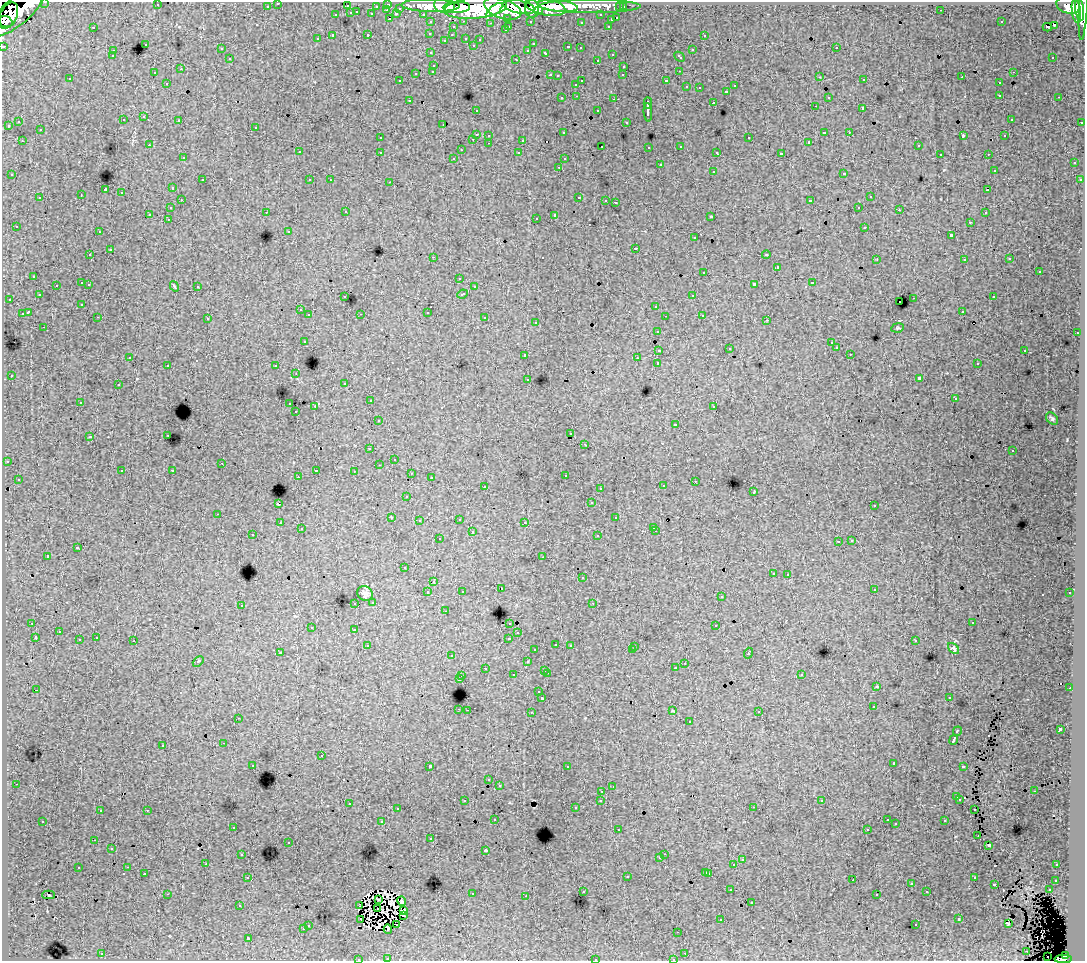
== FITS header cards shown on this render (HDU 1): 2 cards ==
NAXIS1  =                 1083
NAXIS2  =                  959

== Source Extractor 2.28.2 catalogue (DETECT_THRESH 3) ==
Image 1083 x 959 px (HDU 1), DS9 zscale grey, 1 PNG px = 1 image px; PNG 1087 x 963 px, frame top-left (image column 1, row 959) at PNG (2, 2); each listed source drawn as its Kron ellipse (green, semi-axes under 4 px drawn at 4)
Background 78.8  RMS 0.77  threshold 2.3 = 3 sigma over >= 5 px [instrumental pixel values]
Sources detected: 513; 2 with non-positive FLUX_AUTO (blend fragments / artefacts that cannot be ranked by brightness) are neither listed nor drawn; of the other 511, the 500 brightest by FLUX_AUTO listed and drawn (11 fainter detections omitted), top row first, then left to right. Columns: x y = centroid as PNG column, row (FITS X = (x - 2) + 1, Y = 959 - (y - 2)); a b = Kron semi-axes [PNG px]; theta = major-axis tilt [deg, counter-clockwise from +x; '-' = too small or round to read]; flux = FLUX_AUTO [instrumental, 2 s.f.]
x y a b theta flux
45 2 3 2 - 2500
278 3 3 3 - 1800
388 4 3 3 - 3600
157 5 3 2 - 180
445 5 10 7 -8 150000
590 5 51 7 0 120000
1068 5 12 8 -15 82000
267 6 3 3 - 1500
347 6 3 3 - 890
376 6 3 2 - 840
431 6 29 6 -1 200000
558 6 20 5 -6 160000
1083 6 34 4 87 140000
457 7 13 5 2 190000
519 7 16 6 -12 230000
545 7 20 8 -12 240000
620 7 3 3 - 1200
623 7 3 3 - 1600
400 8 3 3 - 960
475 8 31 10 6 610000
503 9 19 9 -18 480000
532 9 9 7 -87 160000
1080 9 12 3 -83 130000
387 10 3 2 - 230
494 10 10 3 38 94000
941 10 3 2 - 88
17 11 35 13 41 320000
538 11 4 3 - 62000
1076 11 12 4 -83 150000
357 12 3 3 - 370
351 13 3 3 - 660
372 14 3 3 - 940
396 14 4 3 - 630
423 14 3 2 - 1400
336 15 3 3 - 450
601 15 3 3 - 1400
8 16 14 8 64 190000
508 18 3 3 - 1000
617 18 3 3 - 670
390 19 3 2 - 530
611 20 3 3 - 240
464 21 3 2 - 320
530 21 3 3 - 1100
6 22 7 5 -23 96000
431 22 3 3 - 2000
581 22 3 3 - 110
1001 22 2 2 - 34
490 23 3 2 - 51
1054 25 3 2 - 38
509 26 3 2 - 250
608 26 3 3 - 410
93 27 3 2 - 500
453 27 3 3 - 470
1047 27 5 2 - 60
505 30 3 3 - 280
430 33 3 3 - 170
368 34 3 3 - 350
452 35 3 2 - 140
704 35 3 3 - 270
333 36 3 3 - 1400
466 38 3 3 - 450
317 39 3 3 - 150
444 40 3 2 - 52
480 40 3 3 - 230
145 44 3 3 - 340
533 44 3 3 - 160
473 45 3 3 - 130
3 46 3 3 - 3500
568 47 4 3 - 570
580 48 3 2 - 160
836 48 3 2 - 310
221 49 3 3 - 210
528 50 3 3 - 230
692 50 3 3 - 430
113 51 3 3 - 300
431 53 3 3 - 270
546 53 4 3 - 530
612 54 3 3 - 350
112 56 3 3 - 100
680 57 6 3 -44 370
1053 57 3 2 - 110
230 59 3 3 - 270
516 59 3 2 - 270
597 60 3 3 - 250
434 65 3 3 - 350
624 66 3 3 - 260
181 69 2 2 - 32
433 71 3 3 - 250
679 71 2 2 - 39
1013 72 3 2 - 290
154 73 3 3 - 170
416 73 3 3 - 520
550 75 3 2 - 360
623 75 3 2 - 85
558 76 3 3 - 160
820 77 3 2 - 160
962 77 3 3 - 71
70 79 3 3 - 190
864 80 3 2 - 220
400 81 3 2 - 130
582 81 3 2 - 480
666 81 3 3 - 1000
167 83 3 3 - 240
999 83 3 3 - 270
576 84 3 3 - 310
734 86 3 3 - 230
686 87 3 3 - 340
699 88 3 2 - 60
726 91 3 3 - 350
1000 95 3 3 - 270
577 96 3 2 - 210
828 97 3 3 - 270
1059 97 3 2 - 230
562 98 3 3 - 260
614 99 3 2 - 340
409 100 3 3 - 260
648 103 6 3 87 2200
714 103 3 3 - 820
815 106 3 2 - 72
863 108 4 3 - 1100
476 110 3 3 - 150
598 111 3 3 - 420
648 112 9 3 -86 2400
144 117 3 3 - 240
1011 119 3 3 - 240
123 120 3 3 - 220
179 120 3 2 - 280
19 122 3 3 - 170
626 122 3 3 - 110
1082 122 3 3 - 600
443 125 2 2 - 55
8 126 3 2 - 40
256 127 3 3 - 250
40 130 3 3 - 300
824 132 3 3 - 880
849 132 3 2 - 200
563 133 3 3 - 200
476 134 3 3 - 750
489 135 3 3 - 160
963 136 4 2 - 480
1005 136 3 3 - 210
380 138 3 3 - 210
749 138 3 3 - 480
473 139 3 3 - 370
523 140 3 3 - 870
22 141 3 2 - 250
809 142 3 3 - 64
489 143 3 2 - 240
149 145 3 2 - 180
602 146 3 3 - 150
681 146 3 3 - 230
918 146 3 3 - 240
649 147 3 3 - 230
461 150 3 2 - 57
299 152 3 3 - 260
380 152 3 3 - 370
717 152 4 3 - 140
519 153 3 3 - 190
781 154 4 3 - 2300
940 154 3 2 - 110
988 154 3 2 - 160
183 158 3 2 - 59
454 158 3 3 - 200
564 159 3 3 - 170
1074 163 3 3 - 230
660 165 3 3 - 330
559 167 3 2 - 150
994 170 3 3 - 140
713 171 3 3 - 340
844 173 3 3 - 330
12 175 3 3 - 260
202 180 3 2 - 300
310 180 3 3 - 130
330 180 3 2 - 81
1080 180 3 3 - 250
390 182 3 2 - 360
172 188 3 2 - 35
105 190 3 3 - 8200
987 190 2 2 - 80
122 193 3 3 - 370
81 195 2 2 - 31
579 197 3 2 - 470
870 197 3 3 - 400
40 198 3 3 - 350
181 200 3 2 - 190
606 200 3 2 - 160
810 201 4 3 - 1600
615 202 3 3 - 1200
859 207 3 2 - 180
170 208 3 3 - 230
899 210 3 2 - 140
266 212 3 2 - 220
346 212 3 2 - 170
985 213 3 3 - 200
150 214 3 3 - 1300
555 215 4 3 - 1900
711 216 3 2 - 37
536 218 3 2 - 130
168 219 3 2 - 140
970 222 3 3 - 160
16 226 3 3 - 220
865 227 3 3 - 320
289 231 3 3 - 170
99 232 3 2 - 230
951 235 3 3 - 1200
695 238 3 3 - 250
636 248 3 3 - 610
110 250 3 3 - 720
90 255 3 3 - 230
766 255 4 3 - 40
433 257 3 2 - 610
877 259 3 3 - 44
1010 259 3 3 - 160
964 260 3 3 - 210
777 267 3 3 - 910
1039 271 3 3 - 550
704 272 3 3 - 410
34 276 3 3 - 370
459 278 3 3 - 120
82 283 3 3 - 760
812 283 3 3 - 390
89 284 3 2 - 290
754 284 4 3 - 1900
56 285 3 3 - 250
174 286 5 3 - 96
197 286 3 3 - 330
474 287 3 3 - 150
462 294 5 3 - 530
39 295 3 3 - 270
693 295 3 2 - 220
345 297 3 3 - 170
993 297 3 2 - 260
914 298 3 2 - 420
9 299 3 2 - 200
900 302 2 2 - 85
82 304 3 3 - 150
656 306 3 3 - 410
300 310 3 3 - 160
962 311 3 2 - 120
28 312 4 3 - 1400
427 312 3 3 - 680
22 314 3 3 - 830
361 314 3 2 - 90
309 315 3 3 - 330
702 315 3 3 - 260
665 316 2 2 - 67
98 317 3 2 - 170
485 318 3 3 - 570
208 319 3 2 - 120
767 320 3 3 - 94
536 322 3 3 - 250
44 327 3 2 - 110
897 328 6 4 9 78
658 331 3 3 - 200
1077 333 3 2 - 240
304 341 3 3 - 320
831 343 3 3 - 130
836 348 3 3 - 140
729 349 3 2 - 50
659 350 4 3 - 920
1025 350 3 2 - 420
850 354 3 2 - 94
525 355 3 3 - 420
130 357 3 2 - 97
637 358 3 2 - 100
658 363 3 3 - 2200
977 364 3 2 - 140
168 365 3 3 - 240
276 366 3 3 - 300
296 374 2 2 - 32
11 376 2 2 - 34
528 379 3 3 - 190
919 379 4 3 - 2100
345 383 3 3 - 250
118 385 3 3 - 310
955 399 3 3 - 83
370 401 3 2 - 150
80 402 3 2 - 280
290 404 3 2 - 400
315 406 3 2 - 530
714 406 3 3 - 250
296 412 3 2 - 91
1052 419 7 5 -46 95
378 421 3 3 - 280
675 424 3 3 - 180
571 433 3 2 - 140
168 435 3 2 - 180
90 437 4 2 - 36
585 444 3 2 - 180
370 449 3 2 - 110
1012 451 3 3 - 120
394 459 3 2 - 56
7 461 3 2 - 58
222 463 2 2 - 200
379 465 3 2 - 98
316 470 3 2 - 350
122 471 3 3 - 290
172 471 2 2 - 38
354 471 3 2 - 46
411 474 3 2 - 37
565 475 3 2 - 140
298 477 3 2 - 46
431 478 3 3 - 170
18 479 3 3 - 280
695 481 3 2 - 150
485 486 3 2 - 240
663 486 3 3 - 290
600 488 3 2 - 150
754 492 3 2 - 45
407 496 3 3 - 160
591 503 3 3 - 220
278 504 3 3 - 1100
874 506 3 3 - 240
218 514 3 2 - 290
391 517 3 2 - 39
616 518 3 3 - 270
459 519 3 2 - 250
419 521 3 3 - 130
525 522 3 3 - 150
280 523 3 3 - 200
654 527 3 3 - 130
301 529 3 2 - 97
656 531 3 2 - 200
472 532 3 3 - 560
253 535 3 2 - 160
598 536 3 3 - 330
439 539 3 3 - 160
852 540 3 3 - 320
838 541 3 2 - 37
77 548 4 3 - 850
48 556 3 3 - 1300
543 557 3 2 - 74
404 568 3 3 - 170
773 573 3 3 - 240
788 574 3 2 - 210
582 578 3 3 - 320
433 582 3 3 - 350
501 588 2 2 - 30
874 589 3 3 - 220
462 591 3 3 - 190
428 592 3 3 - 400
365 593 8 7 - 200
1070 593 3 3 - 170
721 597 3 3 - 320
373 602 3 3 - 280
355 603 3 2 - 230
593 603 3 2 - 110
241 605 3 3 - 280
445 611 3 2 - 170
32 623 3 3 - 38
510 623 3 3 - 330
972 623 3 3 - 260
716 626 3 3 - 610
312 627 3 3 - 320
355 630 4 3 - 71
59 632 3 2 - 210
518 633 3 3 - 180
36 637 3 2 - 41
96 638 3 3 - 300
509 638 3 3 - 480
79 640 3 3 - 380
134 641 3 3 - 740
915 641 2 2 - 42
556 644 3 3 - 250
570 645 3 3 - 310
368 646 4 3 - 410
634 646 3 2 - 50
954 648 7 4 -44 100
535 650 3 3 - 180
632 650 3 2 - 360
280 652 3 3 - 69
748 653 5 3 - 680
451 656 3 2 - 150
198 661 6 3 43 100
527 662 3 3 - 410
685 663 3 2 - 160
485 668 3 3 - 270
675 668 3 3 - 120
545 670 3 2 - 320
547 673 3 2 - 420
801 674 3 3 - 300
513 675 3 3 - 260
462 676 3 2 - 280
459 679 3 3 - 1200
877 686 3 3 - 41
1070 688 2 2 - 200
36 690 3 2 - 40
539 692 3 3 - 370
542 698 3 3 - 1600
949 698 3 2 - 180
873 707 3 2 - 190
459 709 3 2 - 470
467 710 2 2 - 260
673 711 3 3 - 57
531 712 3 2 - 380
759 712 3 2 - 32
238 718 3 2 - 51
690 722 3 3 - 330
1060 729 4 3 - 2200
957 731 5 3 - 810
954 740 5 3 - 3000
224 743 3 2 - 230
163 745 3 3 - 340
321 756 3 3 - 420
894 763 3 2 - 34
253 765 3 3 - 240
430 766 3 3 - 3500
963 766 3 3 - 570
567 767 3 2 - 150
489 780 3 3 - 290
16 784 3 2 - 300
499 785 3 3 - 210
613 787 3 2 - 55
602 791 3 2 - 150
1034 791 3 2 - 120
957 797 3 3 - 270
960 799 3 3 - 200
601 800 3 3 - 240
464 801 3 3 - 200
822 801 3 3 - 140
349 803 3 2 - 240
753 807 3 2 - 170
575 808 3 3 - 270
397 809 3 2 - 68
147 810 3 2 - 330
974 810 3 2 - 48
100 811 3 3 - 260
495 819 3 3 - 140
887 820 3 3 - 220
43 821 3 3 - 290
945 821 3 3 - 430
382 822 3 3 - 760
896 824 2 2 - 44
233 827 3 3 - 280
867 829 3 2 - 140
618 830 3 2 - 110
978 835 3 2 - 77
431 839 3 3 - 150
94 840 3 2 - 45
289 842 2 2 - 47
989 845 3 2 - 50
112 849 3 3 - 130
486 850 3 3 - 77
242 854 3 3 - 130
664 854 2 2 - 160
660 858 3 3 - 240
742 860 3 3 - 240
206 864 3 2 - 150
734 865 3 3 - 820
1057 865 3 2 - 140
128 867 3 2 - 260
78 868 3 3 - 440
706 872 3 3 - 320
144 873 3 2 - 190
709 873 3 3 - 540
627 876 3 3 - 540
248 877 3 2 - 140
974 878 3 3 - 290
853 880 2 2 - 34
1056 880 3 3 - 220
911 884 4 3 - 49
994 884 3 3 - 920
731 890 3 2 - 130
1049 890 3 3 - 370
583 891 3 3 - 190
927 892 3 3 - 230
167 894 3 2 - 820
472 894 3 2 - 270
877 894 3 3 - 120
48 895 6 2 0 280
526 896 3 2 - 120
378 900 3 2 - 63
401 901 5 3 - 91
751 903 3 2 - 35
359 905 3 2 - 48
240 906 3 3 - 100
377 908 2 2 - 43
404 910 4 3 - 110
403 915 3 3 - 86
721 919 2 2 - 31
959 919 3 3 - 520
361 920 2 2 - 74
1008 923 3 3 - 45
308 925 3 3 - 370
397 925 4 2 - 39
916 925 3 3 - 280
303 929 3 3 - 340
388 929 4 2 - 77
678 932 3 2 - 99
248 938 3 3 - 1400
1027 951 3 2 - 52
685 953 3 2 - 100
102 954 3 2 - 360
1065 955 4 4 - 34000
1048 957 2 2 - 410
358 959 3 2 - 110
388 959 4 3 - 43
595 959 3 3 - 300
673 959 3 3 - 82
1063 959 8 4 1 69000
At the frame edge (FLAGS 8, measured only in part): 9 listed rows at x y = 45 2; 278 3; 1083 6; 3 46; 358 959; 388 959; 595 959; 673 959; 1063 959
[11 fainter detections neither listed nor drawn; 2 non-positive-flux detections neither listed nor drawn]